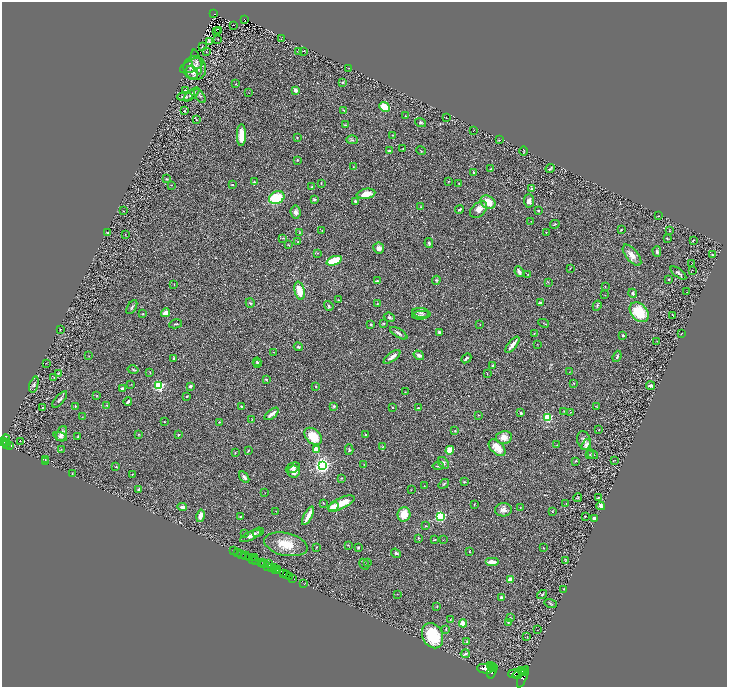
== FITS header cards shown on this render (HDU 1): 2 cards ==
NAXIS1  =                 1450
NAXIS2  =                 1369

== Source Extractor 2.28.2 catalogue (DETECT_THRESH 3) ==
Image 1450 x 1369 px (HDU 1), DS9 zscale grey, zoomed out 1/2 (1 PNG px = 2 x 2 image px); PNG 729 x 689 px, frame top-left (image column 2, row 1369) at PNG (2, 2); each listed source drawn as its Kron ellipse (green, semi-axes under 4 px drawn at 4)
Background 0.429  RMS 0.029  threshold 0.0855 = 3 sigma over >= 5 px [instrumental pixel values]
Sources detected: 359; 36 cannot appear on this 1/2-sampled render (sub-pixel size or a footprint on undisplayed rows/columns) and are neither listed nor drawn; the other 323 listed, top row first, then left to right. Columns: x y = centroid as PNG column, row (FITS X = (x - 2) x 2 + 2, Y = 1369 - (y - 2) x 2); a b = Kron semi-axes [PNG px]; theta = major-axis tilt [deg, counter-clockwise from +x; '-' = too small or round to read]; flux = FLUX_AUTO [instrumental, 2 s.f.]
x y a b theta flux
214 14 2 1 - 21
244 20 2 2 - 9.2
234 25 2 1 - 1.6
219 31 2 1 - 21
216 32 2 1 - 1.3
217 39 2 2 - 1.5
281 39 3 2 - 2.2
209 42 3 2 - 5.8
202 47 2 2 - 2.1
206 51 2 1 - 37
298 51 4 2 - 2.3
304 51 3 1 - 2.2
196 62 13 4 -77 22
192 66 13 6 25 28
195 68 12 11 - 63
349 68 2 1 - 1.5
192 72 7 6 - 20
342 82 3 3 - 4.1
235 84 3 2 - 3.3
186 90 3 1 - 2
295 90 4 3 - 17
249 93 2 1 - 1.6
192 95 9 4 39 19
185 96 8 3 5 15
200 96 8 4 -54 12
384 107 6 3 -40 130
344 110 2 2 - 3.8
184 111 3 2 - 4.5
405 116 2 2 - 2
446 118 2 1 - 1.5
196 120 3 3 - 3.9
421 122 6 4 -18 8.5
345 125 3 2 - 4.1
474 131 3 1 - 1.5
241 135 11 4 89 73
392 135 2 2 - 3.8
297 138 3 3 - 3.2
352 140 6 2 -1 6.5
499 140 3 2 - 3.4
403 148 2 2 - 2.3
389 151 3 3 - 14
421 151 5 1 - 3
524 151 5 2 - 3.4
297 160 3 2 - 5.2
353 167 3 2 - 3.4
490 169 2 1 - 2.7
550 169 5 2 - 8.1
474 172 2 2 - 16
166 179 4 3 - 4.6
449 181 3 2 - 3.1
254 182 4 3 - 6.3
459 183 3 3 - 2.7
321 184 4 2 - 3.4
232 185 2 2 - 16
171 186 4 1 - 1.9
312 187 4 2 - 4.3
532 189 2 2 - 30
366 194 9 5 10 68
277 198 8 6 24 230
314 199 2 2 - 37
355 201 4 3 - 7.7
529 201 7 5 -87 23
488 202 8 6 -30 78
421 207 3 3 - 3.5
459 209 4 2 - 10
479 210 10 6 42 46
123 211 2 1 - 1.3
538 211 2 2 - 9
296 212 6 5 - 20
659 216 3 2 - 3
531 221 2 2 - 1.8
555 224 5 2 - 5.4
621 230 2 2 - 4.8
322 231 2 2 - 2
669 231 3 2 - 2.6
546 232 2 2 - 2.1
108 233 4 2 - 6.7
300 233 3 2 - 2.3
125 234 2 1 - 1.6
283 238 4 2 - 2.8
667 239 3 3 - 3.8
693 240 3 1 - 3.1
298 242 3 3 - 3.3
429 243 5 3 - 8.6
289 245 4 2 - 3.5
379 248 5 5 - 20
657 252 5 3 - 12
318 253 3 3 - 3.2
632 255 13 6 -51 47
712 255 4 3 - 5.3
334 261 8 4 20 220
692 264 2 1 - 35
570 268 3 2 - 2.4
692 270 2 1 - 1.3
519 272 5 3 - 25
678 273 9 3 -38 12
528 274 3 3 - 2.9
669 279 2 2 - 5.7
436 280 4 3 - 5.5
377 281 3 2 - 7.7
548 282 3 2 - 2.4
174 285 3 2 - 3
605 286 2 1 - 3.6
300 291 9 5 -77 91
687 292 2 1 - 1.3
633 293 4 4 - 7.9
605 295 2 1 - 1.4
338 300 3 2 - 3.7
250 303 5 4 - 6.7
540 303 3 2 - 18
377 304 4 2 - 3.7
329 306 5 2 - 6.9
597 306 5 3 - 7.4
132 307 8 3 58 7.4
639 312 11 8 -49 190
165 313 5 4 - 30
421 313 8 5 -8 17
143 314 3 2 - 4.2
421 315 9 3 5 11
673 315 3 2 - 2.6
389 317 6 4 -22 9.2
383 323 3 2 - 5.9
544 323 6 1 -25 2.6
176 324 6 2 12 6.6
371 324 3 3 - 6.4
480 324 2 2 - 1.9
60 329 2 2 - 3
439 332 2 2 - 37
399 333 10 3 -31 15
534 333 3 2 - 2.9
681 334 3 2 - 2.4
623 335 2 2 - 12
657 341 2 1 - 1.1
537 344 3 2 - 2.1
512 345 10 2 51 31
298 347 4 3 - 6.7
274 352 3 1 - 2.1
419 355 6 4 -34 18
89 356 2 1 - 1.6
617 356 6 3 69 8.9
392 357 10 3 37 29
174 358 3 3 - 8.2
466 358 5 2 - 13
257 362 4 3 - 5.7
46 363 2 1 - 1.5
257 364 3 3 - 3.6
493 366 3 2 - 6.6
133 370 5 2 - 5.7
150 372 4 2 - 2.8
569 372 2 1 - 1.2
58 373 2 2 - 5.8
487 374 2 2 - 2.6
54 377 2 2 - 1.8
266 379 2 2 - 12
574 383 2 2 - 3.7
131 384 2 2 - 1.6
34 385 8 3 75 8.8
159 386 3 3 - 690
190 386 3 2 - 15
650 386 4 3 - 16
316 387 3 2 - 3
123 389 4 3 - 14
405 392 2 2 - 2.7
97 396 3 2 - 2.8
187 396 2 2 - 4.6
60 399 10 3 49 12
128 402 4 2 - 12
107 405 4 2 - 3.1
75 406 4 3 - 5.5
334 406 4 3 - 8.1
42 407 2 2 - 8.8
241 407 4 3 - 6.6
596 407 3 2 - 2.6
393 408 2 2 - 6.9
418 408 3 2 - 6.8
564 411 4 3 - 4.6
570 412 2 1 - 1.7
521 413 3 3 - 9.7
272 414 8 3 39 32
478 415 2 2 - 2.7
82 416 3 1 - 1.8
547 417 3 3 - 460
252 420 4 3 - 4.4
164 422 2 2 - 3.2
219 422 3 2 - 3.2
599 430 3 2 - 1.9
455 431 3 3 - 4.2
62 434 8 5 70 29
139 434 3 2 - 3.5
366 434 2 2 - 11
179 435 3 2 - 4.6
78 436 3 3 - 3.8
313 436 10 7 -43 140
60 437 7 4 -23 13
504 437 8 6 9 48
6 440 6 4 84 510
584 440 9 6 -74 24
21 441 2 1 - 5
3 442 2 2 - 490
7 442 2 1 - 34
7 444 2 1 - 120
9 445 4 2 - 120
557 445 2 2 - 1.6
586 445 6 4 52 21
382 447 3 2 - 3.4
497 448 10 6 -44 71
61 449 3 2 - 2.9
316 450 2 2 - 100
349 450 5 4 - 7.2
450 450 4 4 - 81
248 451 4 2 - 3.6
235 453 2 2 - 3.9
590 454 2 2 - 4
593 454 6 4 -38 6.8
45 459 3 2 - 4.2
615 460 2 2 - 2.8
576 461 3 2 - 2.7
45 462 3 2 - 8.5
443 463 6 4 -52 13
322 465 3 3 - 2400
364 465 2 1 - 1.5
116 466 3 2 - 3.8
438 466 5 3 - 7
293 468 7 5 24 16
294 471 6 6 - 39
72 474 2 2 - 2.6
132 474 2 2 - 4.4
244 477 6 3 -55 18
341 478 3 3 - 3.6
464 482 3 3 - 4.2
444 484 6 2 38 6.2
424 486 2 2 - 1.8
139 489 3 2 - 16
411 490 2 1 - 3.1
265 493 2 1 - 1.4
577 498 4 3 - 4.9
598 498 4 2 - 3.9
323 503 3 2 - 2.9
341 503 14 5 24 73
474 504 3 1 - 2.1
566 504 2 1 - 1.2
601 506 4 3 - 16
182 507 5 3 - 20
333 507 6 3 44 65
520 507 2 2 - 2.4
503 510 8 6 4 27
276 511 2 1 - 1.3
552 511 4 2 - 2.6
404 514 7 6 - 81
200 516 6 3 78 42
240 516 3 2 - 4.1
308 516 10 3 62 64
440 516 3 3 - 900
585 516 2 2 - 3.6
594 518 3 3 - 29
426 526 3 2 - 4.4
258 532 6 4 25 9.1
244 533 3 2 - 3.2
251 536 11 3 24 30
419 538 3 2 - 3.8
434 540 4 2 - 3.9
443 540 3 2 - 1.7
286 544 22 11 -12 110
348 545 3 2 - 2.6
316 547 2 2 - 4.7
358 547 3 3 - 6
543 548 2 2 - 2.9
234 551 2 1 - 17
238 552 2 2 - 120
469 552 2 2 - 3.6
396 553 5 3 - 10
242 554 3 1 - 600
246 556 4 3 - 66
250 557 3 2 - 31
254 558 2 1 - 110
252 560 2 1 - 10
566 560 3 2 - 3.3
256 561 3 1 - 380
263 562 2 2 - 320
492 562 7 3 0 43
367 563 3 3 - 4.4
261 564 2 1 - 240
264 564 2 2 - 68
269 564 3 2 - 160
364 564 6 2 -56 6.5
268 567 5 3 - 180
271 567 3 2 - 290
274 568 3 2 - 340
276 570 3 1 - 160
278 570 4 2 - 360
284 574 2 1 - 360
286 575 2 1 - 170
289 576 3 1 - 620
293 579 4 2 - 80
510 579 2 2 - 120
304 584 2 1 - 16
564 589 2 1 - 2.1
397 594 3 1 - 1.7
542 594 5 3 - 6.8
501 598 3 2 - 21
551 604 6 2 -16 5.1
437 606 2 2 - 4.2
510 618 3 3 - 5.5
450 620 2 2 - 2
508 622 3 3 - 3.8
463 623 4 3 - 56
446 629 3 3 - 3.9
537 630 2 1 - 1.7
433 636 13 10 -65 230
527 637 2 1 - 1.8
467 642 4 3 - 4.8
465 654 4 2 - 28
490 665 2 2 - 840
492 667 3 2 - 890
494 668 2 1 - 490
485 669 8 4 -8 6900
492 671 7 3 72 2400
521 671 3 2 - 930
523 672 3 2 - 780
514 673 6 3 12 3100
525 673 2 2 - 490
517 675 5 4 - 3400
523 677 11 4 68 3000
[36 sub-pixel or undisplayed-footprint detections neither listed nor drawn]